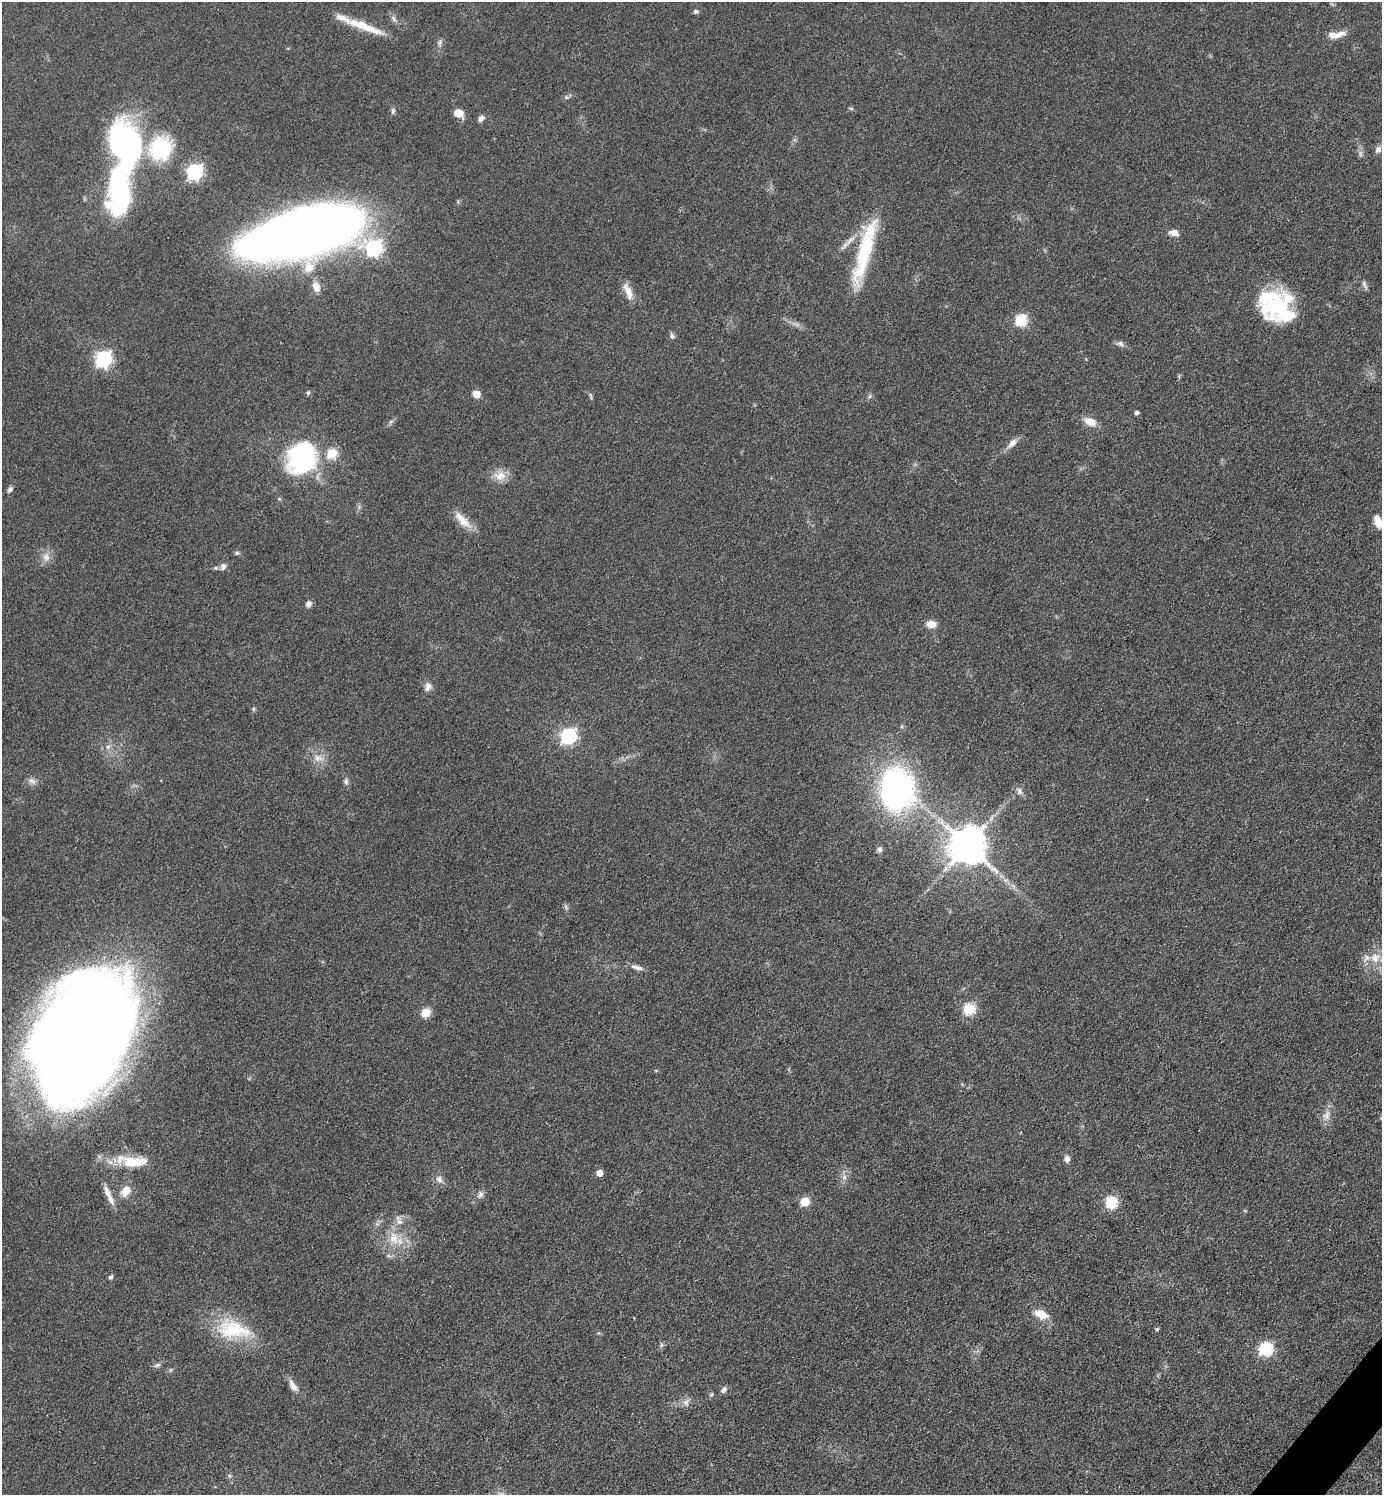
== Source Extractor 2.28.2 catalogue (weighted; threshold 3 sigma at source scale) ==
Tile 6 of 4 x 4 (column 2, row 2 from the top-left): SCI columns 1679-3058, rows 2988-4480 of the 5976 x 5974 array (HDU 1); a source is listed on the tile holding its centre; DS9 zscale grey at full resolution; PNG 1384 x 1497 px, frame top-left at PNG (2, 2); no overlay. Shown black and unused: <1% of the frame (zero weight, under 3 of 4 exposures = <1% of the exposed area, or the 3 px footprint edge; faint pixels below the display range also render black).
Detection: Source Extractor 2.28.2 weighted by HDU 2 'WHT'; one run over the whole footprint, this tile lists its part. Background 0.0799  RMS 0.0063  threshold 0.0285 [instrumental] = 3 sigma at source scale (4.5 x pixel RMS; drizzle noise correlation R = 1.50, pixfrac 1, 0.05/0.05 arcsec/px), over >= 5 px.
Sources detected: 92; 1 inside a brighter object's white glare — not listed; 5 inside a brighter listed object's ellipse — not listed separately; the other 86 listed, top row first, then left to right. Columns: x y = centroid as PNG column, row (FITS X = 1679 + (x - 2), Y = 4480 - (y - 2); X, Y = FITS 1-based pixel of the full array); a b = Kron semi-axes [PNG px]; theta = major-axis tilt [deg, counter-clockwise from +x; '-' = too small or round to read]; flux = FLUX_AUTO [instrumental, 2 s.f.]
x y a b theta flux
696 11 6 6 - 1.3
394 19 9 5 -61 1.8
363 26 50 8 -20 18
1339 35 19 8 22 5.4
440 43 9 4 81 1.6
566 97 5 4 - 0.91
393 111 9 5 -90 1.5
459 113 10 8 -31 7.1
481 118 9 6 47 2.4
126 143 44 28 -75 150
161 148 32 29 56 40
1378 149 9 8 - 2.5
195 172 7 6 - 160
119 190 46 19 89 130
303 232 83 30 16 1200
1174 233 13 8 -13 3.8
850 240 17 6 43 4.7
374 248 8 7 - 160
864 253 78 15 75 49
1364 285 13 5 -65 1.9
316 287 12 9 -68 5.3
628 291 25 8 -67 6.4
1280 307 43 21 41 42
1021 320 6 6 - 60
672 336 7 6 - 1.7
1120 343 9 7 -22 2.2
103 359 7 6 - 170
308 393 5 5 - 0.95
476 394 7 7 - 6
591 396 11 3 -75 1
870 396 6 4 71 1
1136 413 4 4 - 1.8
1090 422 16 10 -25 7
1012 443 16 8 45 4.2
332 453 5 5 - 39
302 458 31 27 56 88
500 476 18 13 14 7.5
10 489 8 5 46 1.5
462 520 28 10 -47 9.3
1379 522 17 9 -64 7.2
237 553 7 5 0 1.2
46 557 11 10 - 4.7
223 566 9 8 - 2.6
309 604 8 7 - 2.5
931 624 11 8 -5 5.3
428 687 13 8 81 3.3
253 709 6 4 -90 0.87
568 736 7 7 - 140
108 747 7 6 - 2
318 758 14 9 -16 5.4
32 781 11 7 -36 2.8
346 781 9 6 -90 1.8
897 789 32 24 -88 210
1019 791 10 7 -75 2.5
967 846 11 10 - 1900
879 849 7 7 - 1.9
566 907 8 4 -54 1.2
1375 958 14 12 -69 8.6
637 967 19 5 -16 3.2
969 1009 6 5 - 56
426 1013 6 5 - 22
82 1034 101 61 64 1600
1326 1115 12 9 59 4.5
1381 1118 4 4 - 0.68
1067 1159 8 6 84 3.1
133 1161 46 15 -5 22
599 1173 5 5 - 6.1
844 1177 7 6 - 2.2
439 1179 10 8 -47 3.5
126 1191 14 10 58 7.8
107 1193 20 8 -74 5.3
480 1194 9 7 76 2.4
805 1202 5 5 - 23
1111 1202 6 6 - 61
399 1222 13 7 -52 3.8
393 1238 17 13 -85 11
110 1277 6 5 - 1.3
1041 1314 19 10 -21 8.9
233 1329 47 24 -10 37
1157 1329 5 4 - 1.1
1265 1349 7 6 - 88
157 1365 8 5 27 1.6
293 1386 17 8 -58 4.6
724 1390 8 6 57 2
711 1394 6 5 - 0.99
686 1402 9 9 - 3.1
Isophote crosses this tile's border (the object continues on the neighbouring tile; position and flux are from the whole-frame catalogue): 3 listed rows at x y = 1379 522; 82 1034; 1381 1118